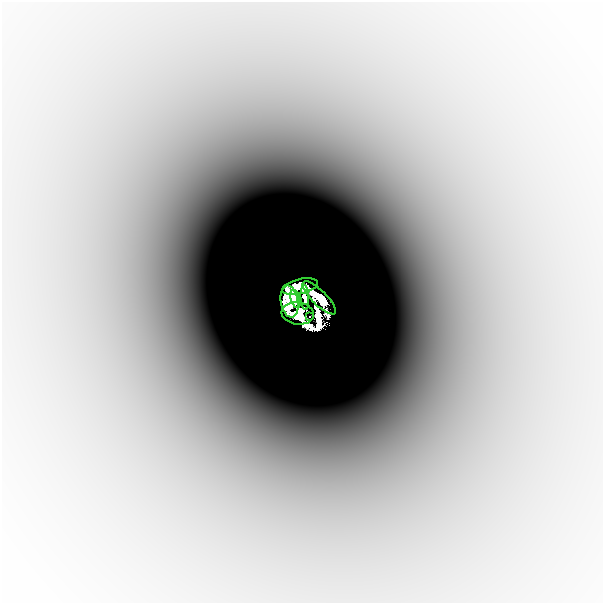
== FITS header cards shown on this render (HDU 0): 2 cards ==
NAXIS1  =                  601
NAXIS2  =                  601

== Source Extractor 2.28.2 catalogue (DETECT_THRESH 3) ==
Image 601 x 601 px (HDU 0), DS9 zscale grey, 1 PNG px = 1 image px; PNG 605 x 605 px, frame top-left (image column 1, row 601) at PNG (2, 2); each listed source drawn as its Kron ellipse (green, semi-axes under 4 px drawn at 4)
Background -2.22e-04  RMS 4.1e-05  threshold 1.24e-04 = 3 sigma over >= 5 px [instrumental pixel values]
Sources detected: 9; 2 with non-positive FLUX_AUTO (blend fragments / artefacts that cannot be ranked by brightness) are neither listed nor drawn; the other 7 listed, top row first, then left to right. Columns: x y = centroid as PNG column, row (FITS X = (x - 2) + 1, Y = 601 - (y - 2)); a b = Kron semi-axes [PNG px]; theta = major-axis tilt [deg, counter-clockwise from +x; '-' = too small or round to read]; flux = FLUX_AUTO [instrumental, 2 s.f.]
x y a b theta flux
300 286 18 7 13 2.2
305 297 12 4 -87 0.26
319 298 22 7 -45 1.4
295 299 9 4 -75 1.2
290 302 16 8 -80 3.9
298 313 16 11 -7 0.9
310 316 2 2 - 0.0078
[2 non-positive-flux detections neither listed nor drawn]